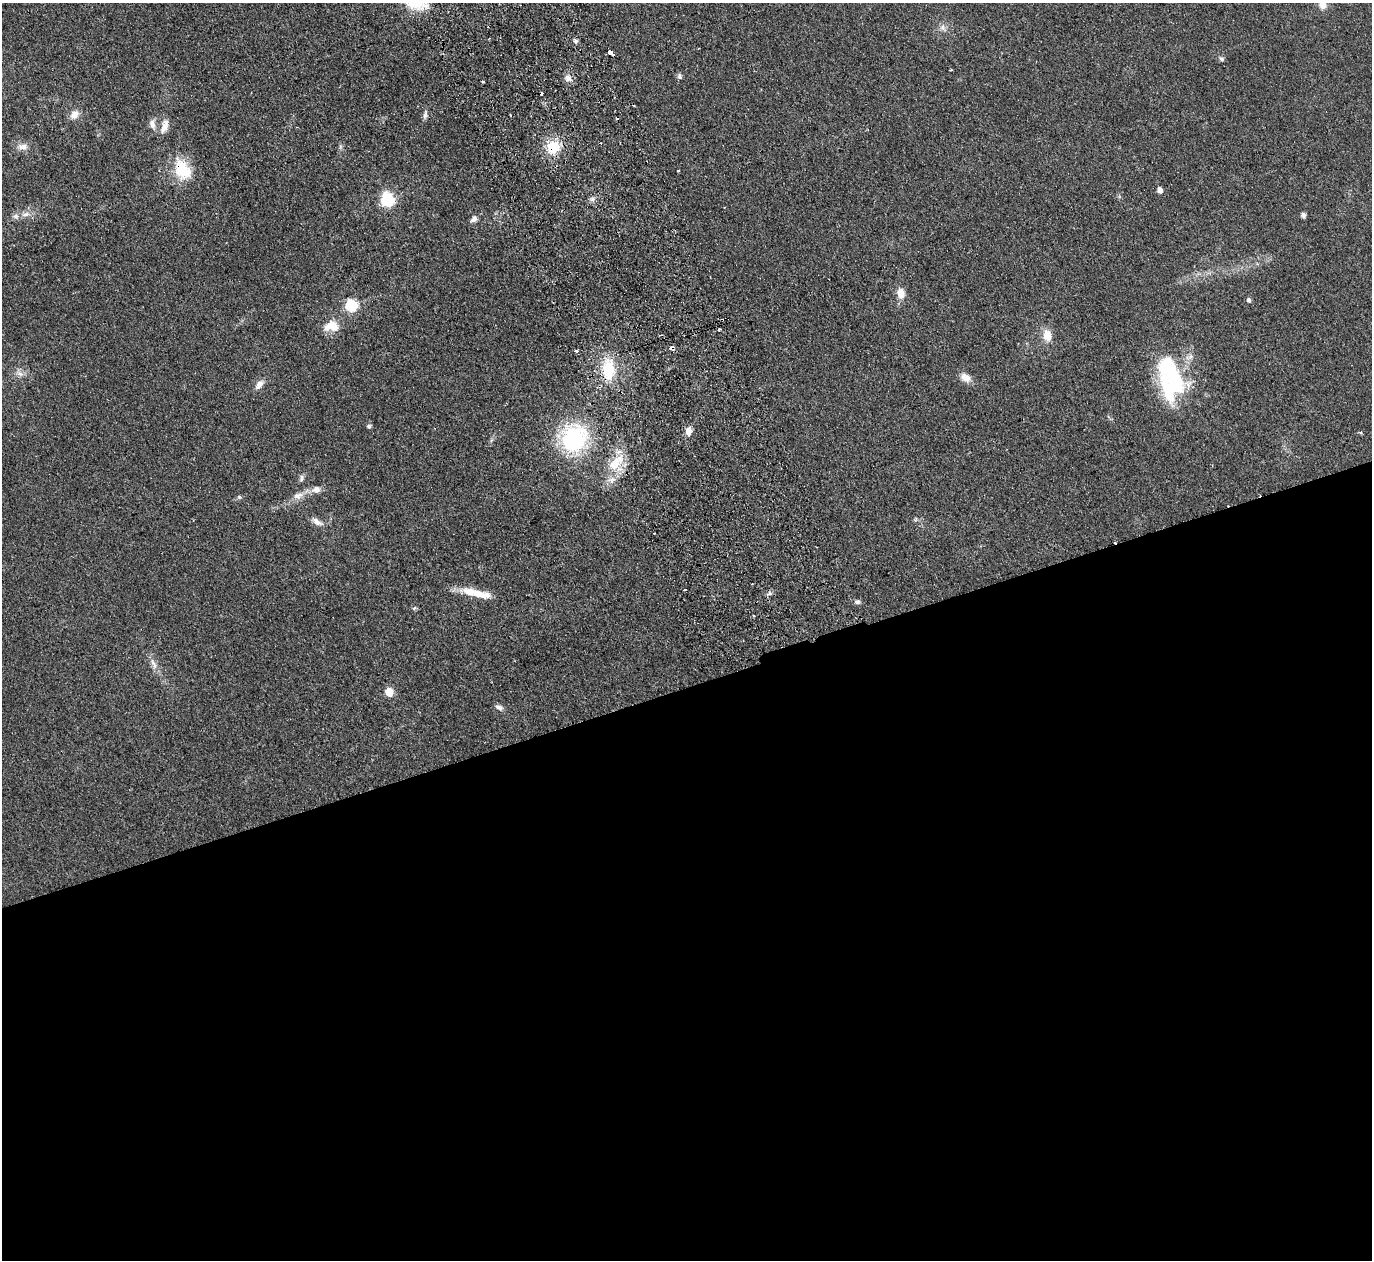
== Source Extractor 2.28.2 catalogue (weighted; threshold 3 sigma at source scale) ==
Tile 15 of 4 x 4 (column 3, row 4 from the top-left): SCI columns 2795-4164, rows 304-1561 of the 5589 x 5512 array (HDU 1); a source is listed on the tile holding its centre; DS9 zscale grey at full resolution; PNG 1374 x 1262 px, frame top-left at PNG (2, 3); no overlay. Shown black and unused: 46% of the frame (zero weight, under 2 of 3 exposures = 3% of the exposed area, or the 3 px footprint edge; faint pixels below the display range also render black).
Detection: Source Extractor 2.28.2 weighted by HDU 2 'WHT'; one run over the whole footprint, this tile lists its part. Background 0.108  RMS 0.01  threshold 0.0448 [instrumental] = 3 sigma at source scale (4.5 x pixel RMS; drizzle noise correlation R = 1.50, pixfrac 1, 0.05/0.05 arcsec/px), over >= 5 px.
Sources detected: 65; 2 inside a brighter object's white glare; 8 cosmic-ray / hot-pixel residue — not listed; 4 inside a brighter listed object's ellipse — not listed separately; the other 51 listed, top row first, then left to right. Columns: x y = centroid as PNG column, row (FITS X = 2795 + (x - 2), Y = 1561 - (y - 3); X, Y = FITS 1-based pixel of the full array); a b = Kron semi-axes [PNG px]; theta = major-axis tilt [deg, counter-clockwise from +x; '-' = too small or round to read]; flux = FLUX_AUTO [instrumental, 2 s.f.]
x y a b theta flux
1323 5 10 10 - 7.2
943 28 12 8 -60 4.9
575 41 6 5 - 2.1
610 52 4 3 - 28
1222 59 7 5 -48 2.3
951 70 3 2 - 1.5
680 76 7 6 - 2.8
568 78 10 8 -38 5.1
425 114 12 5 78 3.1
74 115 12 9 51 7.4
152 124 11 7 -82 6
164 126 20 9 73 8.3
22 147 15 9 -2 7.2
553 147 17 15 62 26
183 170 27 18 -63 36
678 171 3 3 - 1.1
1160 190 5 4 - 6.5
593 199 8 5 28 3.2
387 200 7 6 - 190
25 214 13 6 10 5.6
1303 215 6 5 - 2.5
474 219 9 7 43 3.8
901 293 13 9 -79 9.8
1249 300 5 4 - 2.8
351 306 6 6 - 120
332 326 18 13 1 16
719 329 3 3 - 1.6
1047 335 13 9 -78 14
576 351 4 3 - 3.4
608 369 23 14 -87 36
20 374 10 6 -9 4.5
965 378 13 9 -32 8.5
1174 381 40 23 -49 78
259 384 14 8 52 6
369 426 6 5 - 1.8
689 431 11 8 88 7.2
574 439 33 30 78 96
616 462 19 11 -78 20
301 478 10 5 73 2.5
611 480 14 10 13 8.4
316 490 12 9 11 6.4
298 496 15 9 14 8.2
239 497 6 5 - 1.5
317 522 17 7 -31 6.3
469 592 22 11 -18 15
769 593 7 5 60 2.2
857 602 9 6 -5 2.6
414 608 6 4 44 1.4
153 663 18 6 -64 6.3
389 692 6 5 - 32
499 708 12 7 -23 3.7
Overlapping masked pixels (flux is a lower limit): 4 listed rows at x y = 553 147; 183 170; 608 369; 611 480
Isophote crosses this tile's border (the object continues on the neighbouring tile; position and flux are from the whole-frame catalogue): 1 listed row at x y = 1323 5